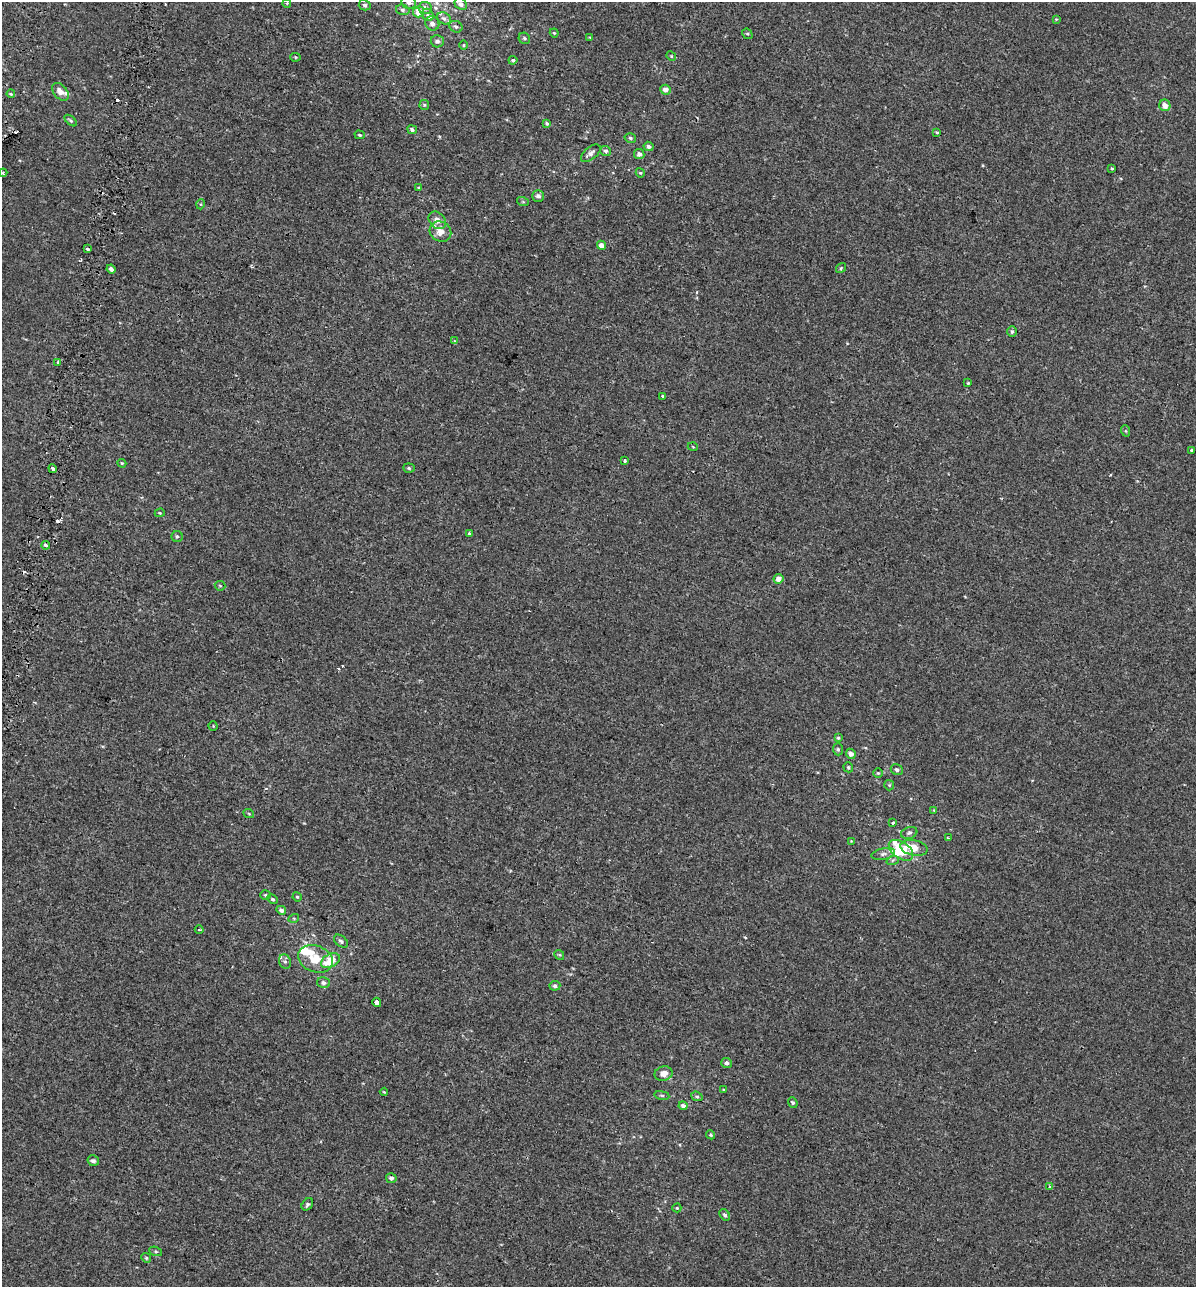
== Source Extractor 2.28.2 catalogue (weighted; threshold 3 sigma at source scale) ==
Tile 11 of 4 x 4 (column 3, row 3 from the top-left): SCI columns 2786-3979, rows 1443-2727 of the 5628 x 5448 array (HDU 1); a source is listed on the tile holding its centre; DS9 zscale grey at full resolution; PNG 1198 x 1289 px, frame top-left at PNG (2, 2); each listed source drawn as its Kron ellipse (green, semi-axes under 4 px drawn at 4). Shown black and unused: <1% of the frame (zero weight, under 2 of 3 exposures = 11% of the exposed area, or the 3 px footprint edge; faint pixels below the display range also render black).
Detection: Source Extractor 2.28.2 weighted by HDU 2 'WHT'; one run over the whole footprint, this tile lists its part. Background 3.74e-04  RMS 0.0032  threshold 0.0146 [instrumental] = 3 sigma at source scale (4.5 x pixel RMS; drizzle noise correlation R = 1.50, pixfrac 1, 0.0396/0.0396 arcsec/px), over >= 5 px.
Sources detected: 138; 11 cosmic-ray / hot-pixel residue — neither listed nor drawn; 11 inside a brighter listed object's ellipse — not listed separately; the other 116 listed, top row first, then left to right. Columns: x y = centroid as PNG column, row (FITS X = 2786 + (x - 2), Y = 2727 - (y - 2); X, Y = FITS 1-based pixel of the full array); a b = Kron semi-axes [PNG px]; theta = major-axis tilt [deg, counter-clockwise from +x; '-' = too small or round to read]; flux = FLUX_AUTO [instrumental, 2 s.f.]
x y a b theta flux
287 3 4 3 - 0.27
409 3 7 6 - 1
461 4 7 5 -40 1.1
365 5 6 5 - 0.63
425 8 7 6 - 1.5
403 10 7 5 -15 0.69
419 12 5 5 - 3.3
428 15 6 5 - 0.73
444 18 7 5 -29 0.87
1056 19 4 4 - 0.26
432 23 7 7 - 1.2
456 27 7 5 -26 0.76
554 33 4 3 - 0.32
747 34 5 5 - 0.41
590 37 4 2 - 0.24
524 38 6 5 - 0.58
437 41 6 6 - 1.2
464 45 5 3 - 0.3
671 56 5 4 - 0.32
295 57 5 4 - 0.34
513 60 4 3 - 0.48
665 90 5 5 - 1.7
60 92 10 6 -47 1.9
11 94 4 3 - 0.36
424 105 5 5 - 0.4
1165 105 6 5 - 2.3
71 121 7 4 -41 0.51
547 124 4 3 - 0.47
412 130 5 4 - 0.97
937 132 4 3 - 0.46
360 135 5 4 - 0.39
630 138 6 4 -17 0.59
649 146 5 4 - 0.97
606 151 5 5 - 0.73
591 153 11 6 39 1.4
639 154 5 5 - 1.2
1112 168 4 3 - 0.32
3 173 4 2 - 0.31
640 173 5 4 - 0.39
419 188 4 3 - 0.34
538 196 6 5 - 1
523 202 6 4 -19 0.35
201 204 5 3 - 0.31
437 220 10 7 -45 2.2
440 232 11 9 -34 3.3
601 245 5 4 - 1.8
88 249 3 3 - 1.9
841 268 5 4 - 0.5
111 269 4 3 - 2.6
1012 332 5 4 - 0.66
454 341 4 2 - 0.27
58 362 3 3 - 1.2
968 383 4 3 - 0.31
662 396 3 3 - 1.1
1126 431 6 3 -71 0.35
693 447 5 3 - 0.25
1192 450 3 3 - 1.8
625 461 3 3 - 1.7
122 463 4 4 - 0.38
409 468 5 4 - 0.49
53 469 4 3 - 3.3
160 513 5 4 - 0.38
469 533 3 3 - 2.2
177 536 5 5 - 0.56
46 545 4 4 - 0.78
778 579 5 5 - 2
220 586 5 5 - 0.38
213 726 4 4 - 0.33
838 738 4 4 - 0.43
838 749 6 5 - 0.58
851 754 5 4 - 1.7
848 767 5 4 - 0.45
897 770 6 5 - 0.78
878 773 5 4 - 0.4
889 785 5 5 - 0.39
934 810 4 4 - 0.25
249 814 5 3 - 0.27
893 823 3 3 - 6.3
909 833 8 5 17 0.84
948 838 3 2 - 0.28
851 841 4 4 - 0.24
914 848 14 7 -10 5.5
901 850 14 8 -35 9
883 854 12 5 12 1
893 860 6 4 18 0.51
266 895 5 4 - 0.51
297 897 5 4 - 0.36
272 899 5 4 - 0.59
281 910 5 4 - 1.2
294 918 5 3 - 0.33
199 930 4 3 - 0.31
341 941 8 5 -39 0.86
559 955 5 4 - 0.41
315 959 18 13 -21 6.1
285 961 7 6 - 0.75
330 961 10 6 29 7.4
323 983 6 5 - 1
555 986 5 5 - 0.74
377 1002 5 3 - 2.9
726 1063 5 5 - 0.96
664 1074 9 7 12 2.6
724 1090 4 3 - 0.3
384 1092 4 2 - 0.26
662 1095 7 4 -9 0.48
697 1096 6 4 -20 0.49
793 1102 5 4 - 0.51
683 1106 4 4 - 1.3
711 1135 5 4 - 0.47
93 1161 6 5 - 0.95
391 1178 5 5 - 0.93
1050 1187 4 3 - 1.4
307 1204 7 5 50 0.73
677 1208 4 4 - 0.34
725 1215 6 4 -55 0.87
156 1251 7 4 -20 0.46
146 1258 5 4 - 0.46
Overlapping masked pixels (flux is a lower limit): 1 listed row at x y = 88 249
Isophote crosses this tile's border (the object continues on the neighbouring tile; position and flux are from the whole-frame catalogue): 1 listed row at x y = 409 3